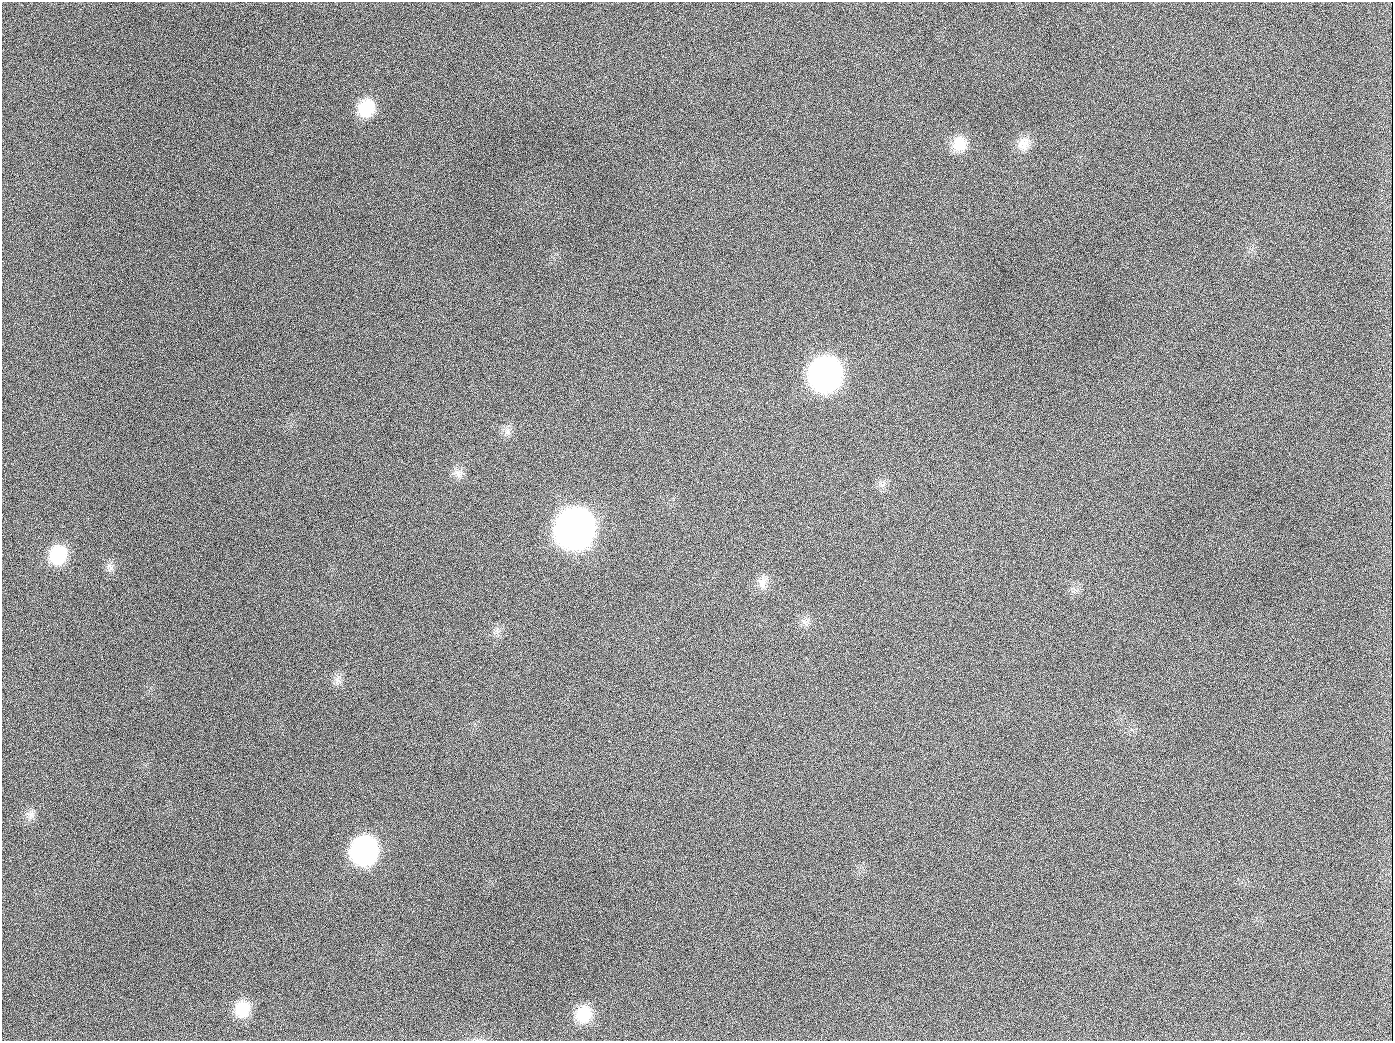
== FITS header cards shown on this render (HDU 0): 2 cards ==
NAXIS1  =                 1391
NAXIS2  =                 1039

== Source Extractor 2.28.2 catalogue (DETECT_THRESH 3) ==
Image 1391 x 1039 px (HDU 0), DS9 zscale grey, 1 PNG px = 1 image px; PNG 1395 x 1043 px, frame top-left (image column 1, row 1039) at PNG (2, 2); no overlay
Background 1410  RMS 67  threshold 200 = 3 sigma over >= 5 px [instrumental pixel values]
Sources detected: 17; all 17 listed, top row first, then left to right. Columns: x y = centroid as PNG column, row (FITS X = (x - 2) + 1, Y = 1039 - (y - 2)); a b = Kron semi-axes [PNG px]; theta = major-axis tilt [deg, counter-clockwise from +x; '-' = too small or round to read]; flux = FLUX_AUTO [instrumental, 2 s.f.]
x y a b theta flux
366 108 21 17 63 1.4e+05
189 126 2 2 - 6.1e+03
959 144 19 17 56 9.2e+04
1024 144 19 15 61 6.1e+04
825 374 21 19 66 2.5e+06
654 407 3 2 - 3.2e+03
507 431 11 7 82 2.3e+04
458 474 14 10 -41 3.2e+04
574 529 22 20 64 5.6e+06
58 555 20 17 69 1.9e+05
109 566 10 7 -35 2.0e+04
762 583 16 12 -87 4.3e+04
31 815 14 5 73 2.1e+04
364 851 20 18 70 1.1e+06
242 1009 19 16 75 1.2e+05
583 1014 20 17 59 1.3e+05
944 1026 2 2 - 5.1e+03